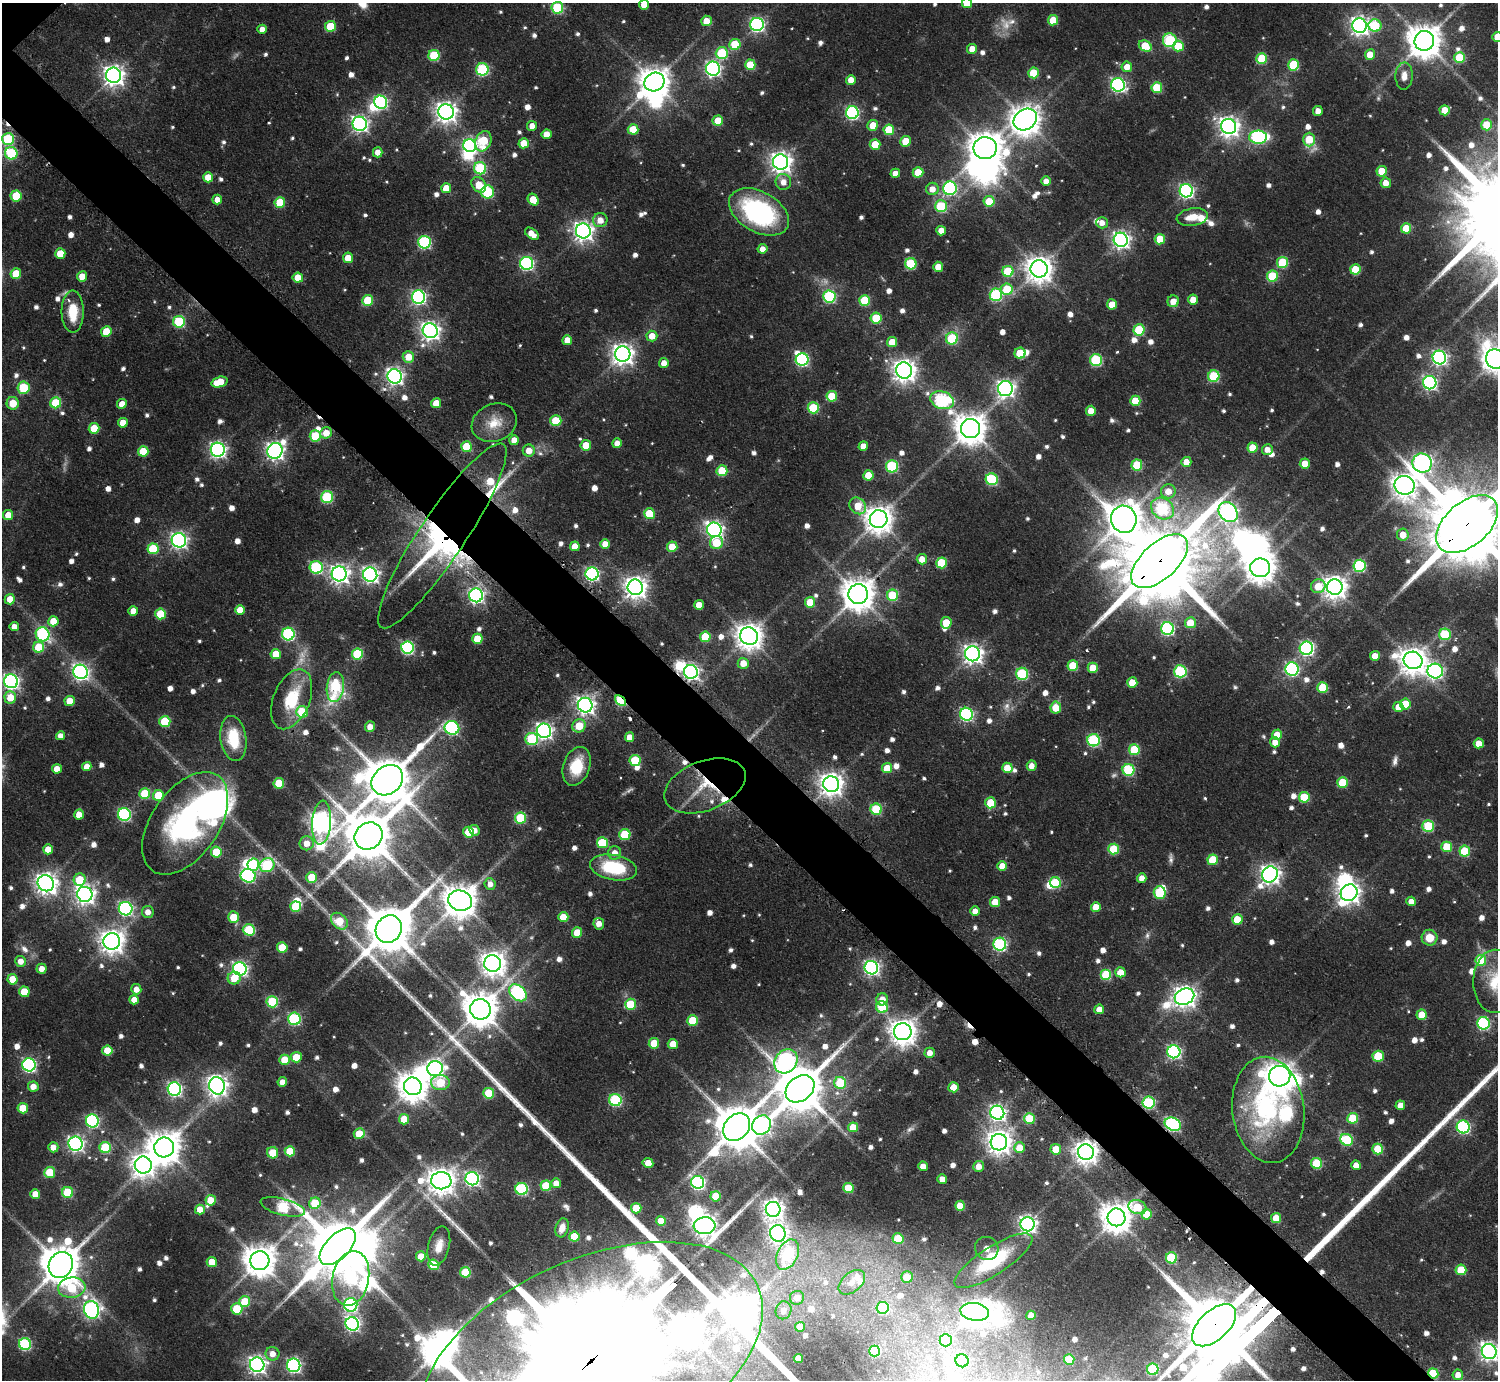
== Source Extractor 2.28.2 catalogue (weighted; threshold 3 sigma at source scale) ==
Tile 6 of 4 x 4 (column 2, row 2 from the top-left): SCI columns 1900-3395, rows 3273-4650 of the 6404 x 6404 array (HDU 1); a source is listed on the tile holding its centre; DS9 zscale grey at full resolution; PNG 1500 x 1382 px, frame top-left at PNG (2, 3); each listed source drawn as its Kron ellipse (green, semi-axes under 4 px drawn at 4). Shown black and unused: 5% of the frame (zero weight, under 2 of 3 exposures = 2% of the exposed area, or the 3 px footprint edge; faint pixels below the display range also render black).
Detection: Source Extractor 2.28.2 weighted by HDU 2 'WHT'; one run over the whole footprint, this tile lists its part. Background 0.0672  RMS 0.0067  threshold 0.0301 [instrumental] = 3 sigma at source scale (4.5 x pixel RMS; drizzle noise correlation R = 1.50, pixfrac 1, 0.05/0.05 arcsec/px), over >= 5 px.
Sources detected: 894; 9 too faint to see at this stretch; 22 inside a brighter object's white glare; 9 cosmic-ray / hot-pixel residue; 1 long thin detection or spike segment (spike, bleed or trail) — neither listed nor drawn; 20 inside a brighter listed object's ellipse — not listed separately; of the other 833, all 500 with FLUX_AUTO >= 5.67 (the completeness limit of this list) listed and drawn (333 fainter detections not listed), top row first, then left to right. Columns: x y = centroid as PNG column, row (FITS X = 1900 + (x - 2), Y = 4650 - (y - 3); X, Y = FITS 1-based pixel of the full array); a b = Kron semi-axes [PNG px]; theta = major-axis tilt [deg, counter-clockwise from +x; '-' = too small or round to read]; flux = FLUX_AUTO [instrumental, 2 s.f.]
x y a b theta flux
967 3 5 5 - 16
644 4 5 5 - 8.9
557 8 6 6 - 54
1053 20 5 5 - 16
706 21 5 5 - 11
757 24 6 6 - 160
330 26 5 5 - 23
1359 26 7 7 - 360
1375 26 6 6 - 39
262 29 5 4 - 6.5
1497 37 5 5 - 12
1170 40 7 7 - 55
1424 41 10 10 - 1500
735 44 5 5 - 27
1145 46 7 5 -30 22
1178 46 5 5 - 20
972 49 5 5 - 8.9
722 53 6 6 - 43
1370 54 5 5 - 11
434 55 5 5 - 43
1262 58 5 5 - 33
1460 58 5 5 - 31
750 65 5 5 - 24
1294 65 5 5 - 35
1127 67 5 5 - 8.7
482 69 6 6 - 71
713 69 7 7 - 190
1033 73 5 5 - 22
114 75 8 7 - 470
1404 76 13 8 88 6.9
851 80 5 5 - 7.1
654 82 10 9 - 1300
1118 85 7 6 - 160
1157 88 5 5 - 33
381 102 6 6 - 130
1445 110 5 5 - 14
1318 111 5 4 - 6.1
446 112 8 7 - 490
852 113 6 6 - 130
1025 119 12 10 35 1100
718 121 5 5 - 18
360 124 7 7 - 240
873 125 5 5 - 12
1487 125 5 5 - 22
532 126 5 5 - 6.6
1229 126 8 7 - 450
633 129 5 5 - 15
889 130 5 5 - 27
546 134 5 5 - 9.2
1258 137 9 6 2 110
8 139 6 6 - 49
1309 139 7 5 89 24
483 141 10 7 68 32
906 141 5 5 - 18
524 143 5 5 - 15
875 144 5 5 - 19
470 146 6 6 - 140
985 148 11 11 - 1400
378 152 5 5 - 6.7
11 153 6 6 - 55
781 162 8 7 - 470
480 168 6 6 - 61
1382 171 5 5 - 19
918 172 5 5 - 22
895 173 5 4 - 6.4
208 177 5 5 - 13
1046 181 5 4 - 5.8
783 182 8 7 - 6.1
1386 183 5 5 - 7.7
479 185 8 6 -49 16
446 188 5 5 - 13
950 188 7 6 - 100
932 189 6 6 - 7.1
1186 191 6 6 - 180
488 192 6 6 - 49
16 196 5 5 - 27
217 200 5 5 - 7
533 200 6 5 - 14
989 201 5 5 - 18
280 202 5 5 - 27
941 206 6 6 - 45
759 212 32 20 -29 110
1192 217 16 8 9 11
600 220 7 7 - 7.1
1102 223 6 5 - 6
1406 228 5 5 - 19
583 231 7 7 - 400
941 231 5 5 - 8.4
532 234 8 5 -36 8.9
1160 239 5 5 - 20
1121 240 7 7 - 300
424 242 6 6 - 91
762 249 5 4 - 6.3
60 253 5 5 - 15
348 258 5 5 - 10
1282 262 5 5 - 37
527 263 6 6 - 130
911 264 6 5 - 45
938 267 5 5 - 10
1039 269 8 8 - 890
1355 269 5 5 - 20
1008 271 5 5 - 36
16 274 5 5 - 20
82 276 5 5 - 9.7
1272 276 5 5 - 42
298 278 5 5 - 13
1007 289 6 5 - 30
996 295 6 6 - 84
829 296 6 6 - 85
418 297 6 6 - 170
368 300 5 5 - 29
865 300 5 5 - 36
1193 300 5 5 - 8.9
1173 301 6 5 - 7.9
1112 304 5 5 - 12
73 312 21 11 -90 21
876 318 5 5 - 29
179 322 6 6 - 55
1139 330 5 5 - 43
106 331 5 5 - 18
430 331 7 7 - 350
652 336 5 5 - 10
952 338 6 6 - 50
567 340 5 5 - 8.2
892 342 5 5 - 14
1020 353 5 5 - 22
623 354 8 7 - 500
408 357 6 6 - 12
1439 358 7 6 - 200
1496 359 10 9 - 800
802 360 6 6 - 110
1096 360 6 6 - 66
664 363 5 5 - 7.1
904 370 8 8 - 590
395 376 7 7 - 270
1214 376 5 5 - 45
219 382 8 5 16 21
1430 383 7 6 - 160
23 388 6 6 - 33
1005 389 7 7 - 300
832 396 5 5 - 24
942 400 12 8 -19 100
1135 401 5 5 - 18
13 403 6 6 - 14
56 403 5 5 - 29
436 403 5 5 - 12
122 404 5 4 - 8.8
813 408 5 5 - 39
1091 411 5 5 - 9.5
556 421 5 5 - 28
123 423 5 5 - 11
494 423 23 18 22 16
94 428 5 5 - 21
971 428 9 9 - 1300
326 433 6 5 - 9.7
315 436 5 5 - 35
514 440 5 5 - 9.2
617 443 5 4 - 6.3
586 445 5 5 - 16
863 446 5 4 - 8.6
466 447 5 5 - 24
1252 448 5 5 - 16
218 450 7 7 - 240
529 450 6 6 - 8.3
1267 450 5 5 - 6
143 451 5 5 - 22
275 451 8 7 - 330
1186 462 5 5 - 8.5
1422 463 10 9 - 330
1305 464 5 5 - 14
1137 465 5 5 - 29
892 466 6 6 - 74
722 471 5 5 - 31
868 475 5 5 - 17
992 479 6 6 - 59
1404 485 10 9 - 740
1168 491 7 7 - 9.1
327 497 6 6 - 63
858 506 9 7 -46 15
1162 508 12 10 -36 58
1228 512 11 8 -51 320
649 514 5 5 - 27
8 515 5 5 - 9.4
879 519 9 9 - 960
1124 519 14 12 -73 1500
1467 524 36 22 41 14000
714 530 7 7 - 310
1403 535 6 6 - 10
442 536 110 23 56 140
179 540 7 7 - 250
717 543 7 6 - 21
605 544 5 5 - 7.6
575 546 5 5 - 9.5
672 547 5 5 - 13
153 549 5 5 - 34
922 559 5 5 - 8.2
1159 561 35 18 43 14000
941 563 5 5 - 31
1359 566 6 6 - 74
316 567 6 6 - 76
1260 568 10 9 - 1000
339 574 7 7 - 370
592 574 6 6 - 140
370 575 7 7 - 270
1318 586 7 7 - 14
635 587 8 7 - 580
1335 587 8 7 - 650
858 594 10 9 - 1400
476 595 7 7 - 210
892 595 5 5 - 37
10 599 5 5 - 8.7
810 602 5 5 - 17
699 605 5 5 - 11
240 610 5 5 - 9.7
133 611 5 4 - 6.9
161 614 5 5 - 27
53 621 5 5 - 15
946 623 6 5 - 18
1190 623 5 5 - 15
14 626 4 4 - 5.7
1167 629 6 6 - 100
43 634 7 6 - 93
288 634 6 6 - 99
1445 634 6 5 - 41
749 636 9 8 - 890
705 637 5 5 - 27
477 639 5 5 - 21
39 647 5 5 - 22
407 647 6 6 - 110
1306 648 7 6 - 170
276 654 5 5 - 13
357 654 5 5 - 43
973 654 7 7 - 380
1375 656 5 5 - 9.7
1413 660 9 8 - 940
743 663 5 5 - 9.2
1073 666 5 5 - 29
1093 668 5 5 - 17
1292 669 7 6 - 130
1180 671 6 6 - 83
1435 671 8 7 - 200
80 672 7 7 - 250
691 672 7 7 - 230
1022 674 6 6 - 71
11 681 7 7 - 230
1132 683 5 5 - 14
335 687 15 8 83 58
1322 688 5 5 - 27
10 697 6 6 - 14
292 699 31 18 68 33
70 701 5 5 - 15
620 701 6 4 -41 62
1405 704 5 5 - 21
585 705 7 7 - 340
1398 707 5 5 - 7.5
1056 708 6 5 - 15
302 712 6 5 - 36
966 714 6 6 - 130
165 721 5 5 - 36
579 726 7 6 - 18
370 727 5 5 - 6.6
452 728 7 6 - 120
544 731 7 7 - 260
1277 735 5 5 - 13
60 736 4 4 - 5.8
629 737 5 5 - 8.3
233 738 23 13 -82 28
532 739 6 6 - 53
1093 740 6 6 - 84
1275 742 5 5 - 7.8
1479 743 5 5 - 12
1134 750 5 5 - 37
635 760 5 5 - 32
87 766 5 4 - 7.5
577 766 20 13 71 25
1032 766 5 5 - 6.6
887 768 5 5 - 16
1007 768 5 5 - 15
57 769 5 4 - 8.2
1128 770 6 6 - 63
387 780 17 14 39 3700
1342 782 5 5 - 29
279 783 5 5 - 25
831 784 8 8 - 640
705 786 42 25 21 35
145 794 5 5 - 28
158 795 5 5 - 22
1304 797 5 5 - 29
991 803 5 5 - 24
876 809 5 5 - 47
124 814 6 6 - 110
79 815 5 5 - 8.8
521 818 5 5 - 42
185 823 58 33 55 150
322 823 22 9 86 560
1428 826 6 5 - 42
474 830 5 5 - 5.7
468 832 5 5 - 21
625 835 5 5 - 37
369 836 15 13 39 3800
307 843 7 7 - 7.6
602 843 5 5 - 34
1447 847 5 5 - 26
48 849 5 5 - 10
1114 849 5 5 - 31
1465 851 5 5 - 32
216 852 5 5 - 26
615 853 6 6 - 6.8
1213 860 5 5 - 24
253 865 6 6 - 54
267 865 8 6 31 65
1002 866 5 5 - 13
614 867 24 12 -11 43
1270 874 8 7 - 410
248 876 7 6 - 120
312 877 5 5 - 23
1142 878 5 4 - 6.3
80 880 6 6 - 27
46 883 8 7 - 510
1055 883 5 5 - 39
490 884 5 5 - 5.7
1160 892 6 6 - 48
1349 893 9 8 - 520
85 894 7 7 - 390
460 901 12 10 -14 1600
1411 901 5 4 - 7.3
995 902 5 5 - 15
296 907 5 5 - 24
1096 907 5 5 - 12
126 909 7 6 - 150
975 911 5 5 - 7.2
148 912 6 5 - 6.2
233 917 6 5 - 19
563 917 5 5 - 15
1237 919 5 5 - 20
339 921 9 7 -45 21
599 924 6 5 - 7
389 929 14 12 54 3700
249 930 6 5 - 48
577 933 5 5 - 16
1430 938 8 8 - 12
112 941 8 8 - 680
1000 944 6 6 - 100
282 947 5 5 - 21
1481 960 5 5 - 32
21 961 5 5 - 7
493 963 8 8 - 730
871 968 7 6 - 210
42 969 5 5 - 6.9
240 969 7 6 - 220
1120 972 5 5 - 12
1106 975 5 5 - 42
234 978 6 6 - 13
13 979 5 5 - 16
1495 981 31 22 89 29
136 989 5 5 - 7
24 992 5 5 - 19
518 993 10 7 -42 130
1184 997 10 8 23 550
882 999 6 6 - 9.6
134 1000 5 4 - 7.2
272 1002 5 5 - 48
630 1004 5 5 - 28
882 1007 6 5 - 33
480 1009 10 10 - 1600
1099 1009 5 4 - 8.1
1422 1015 5 5 - 16
294 1019 6 6 - 82
693 1020 5 5 - 25
1483 1023 6 6 - 99
903 1032 8 8 - 880
654 1043 5 5 - 18
673 1044 5 5 - 11
107 1051 5 5 - 18
1174 1052 6 6 - 140
930 1053 5 5 - 6.4
1378 1056 5 5 - 30
296 1057 5 5 - 17
285 1060 5 5 - 20
786 1061 13 10 52 250
29 1065 6 6 - 160
435 1069 7 7 - 250
1280 1076 10 10 - 960
282 1082 5 4 - 6.2
440 1082 9 7 -3 28
840 1083 6 6 - 42
217 1086 9 7 -68 450
413 1086 9 8 - 1200
33 1087 5 5 - 7.8
953 1087 5 5 - 13
174 1089 7 6 - 170
800 1089 16 12 40 3600
489 1093 5 5 - 30
615 1100 6 6 - 80
1149 1103 6 6 - 79
1400 1105 5 5 - 7.5
23 1108 5 5 - 19
1268 1110 53 36 -83 130
997 1113 7 7 - 250
1353 1118 5 5 - 29
404 1119 5 5 - 17
1029 1119 5 5 - 33
92 1121 6 6 - 110
1173 1124 8 6 -25 120
761 1125 10 8 52 290
737 1127 15 12 51 2900
853 1127 5 5 - 17
1463 1127 6 6 - 110
359 1134 5 5 - 14
1347 1140 6 5 - 48
999 1142 8 8 - 720
76 1144 7 7 - 240
53 1147 5 5 - 7
105 1147 5 5 - 43
164 1147 10 10 - 1400
1019 1148 5 5 - 14
1056 1149 5 5 - 17
1378 1149 5 5 - 27
290 1151 5 5 - 23
1086 1152 8 7 - 670
273 1153 5 5 - 17
648 1163 5 4 - 12
1317 1163 5 5 - 35
143 1165 8 8 - 670
1356 1165 5 4 - 7.6
923 1166 5 5 - 8.5
978 1166 5 5 - 6.4
50 1172 5 5 - 20
472 1179 7 6 - 200
942 1179 5 5 - 7.7
441 1181 10 8 2 960
698 1182 6 6 - 150
556 1183 5 5 - 7.6
546 1186 5 5 - 32
848 1188 5 5 - 27
522 1189 6 6 - 79
68 1192 5 5 - 35
35 1194 5 5 - 11
716 1196 5 5 - 18
211 1200 5 5 - 15
315 1203 6 5 - 27
960 1206 5 5 - 15
283 1207 23 8 -15 74
1137 1207 9 7 -18 28
636 1208 5 5 - 20
200 1209 5 5 - 11
773 1209 7 7 - 500
1147 1214 5 5 - 16
1116 1217 9 9 - 1300
1276 1218 5 5 - 15
661 1221 5 5 - 12
1027 1224 7 7 - 320
705 1226 11 8 5 610
562 1228 10 6 72 6.8
778 1233 8 7 - 340
574 1237 5 5 - 19
898 1238 5 5 - 21
439 1246 20 10 76 10
338 1247 23 12 46 5900
987 1248 12 11 - 7.7
787 1255 16 10 64 62
421 1256 5 5 - 12
1171 1258 5 5 - 46
260 1261 9 9 - 1400
993 1261 45 14 33 53
212 1262 5 5 - 13
61 1265 13 11 61 2300
433 1265 5 5 - 26
1461 1270 5 5 - 23
465 1272 5 5 - 32
907 1277 6 6 - 16
351 1278 27 18 79 92
852 1282 15 9 41 6.3
72 1288 14 10 5 37
797 1298 7 7 - 7.4
245 1301 5 5 - 25
351 1305 7 6 - 130
882 1308 6 6 - 62
237 1309 5 5 - 34
92 1310 9 7 -70 230
783 1310 9 8 - 6.2
975 1312 14 9 -7 770
1031 1315 5 4 - 8.7
352 1324 7 6 - 190
1214 1325 27 14 43 9000
800 1327 5 5 - 11
946 1340 6 6 - 47
25 1344 6 6 - 82
875 1351 5 5 - 41
1489 1352 7 7 - 330
272 1354 7 6 - 7.2
798 1359 4 4 - 10
592 1360 182 100 24 88000
1069 1360 5 5 - 25
962 1361 6 6 - 88
257 1365 7 7 - 330
294 1365 7 6 - 170
1153 1369 6 5 - 55
1433 1373 5 5 - 33
1458 1375 5 5 - 5.9
Overlapping masked pixels (flux is a lower limit): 12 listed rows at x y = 1467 524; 442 536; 1159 561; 691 672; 620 701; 705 786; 1149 1103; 1173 1124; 1086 1152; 1214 1325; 592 1360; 1433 1373
Isophote crosses this tile's border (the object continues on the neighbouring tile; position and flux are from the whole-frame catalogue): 9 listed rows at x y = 967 3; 644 4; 557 8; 1497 37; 1496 359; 1467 524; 1495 981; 1489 1352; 592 1360